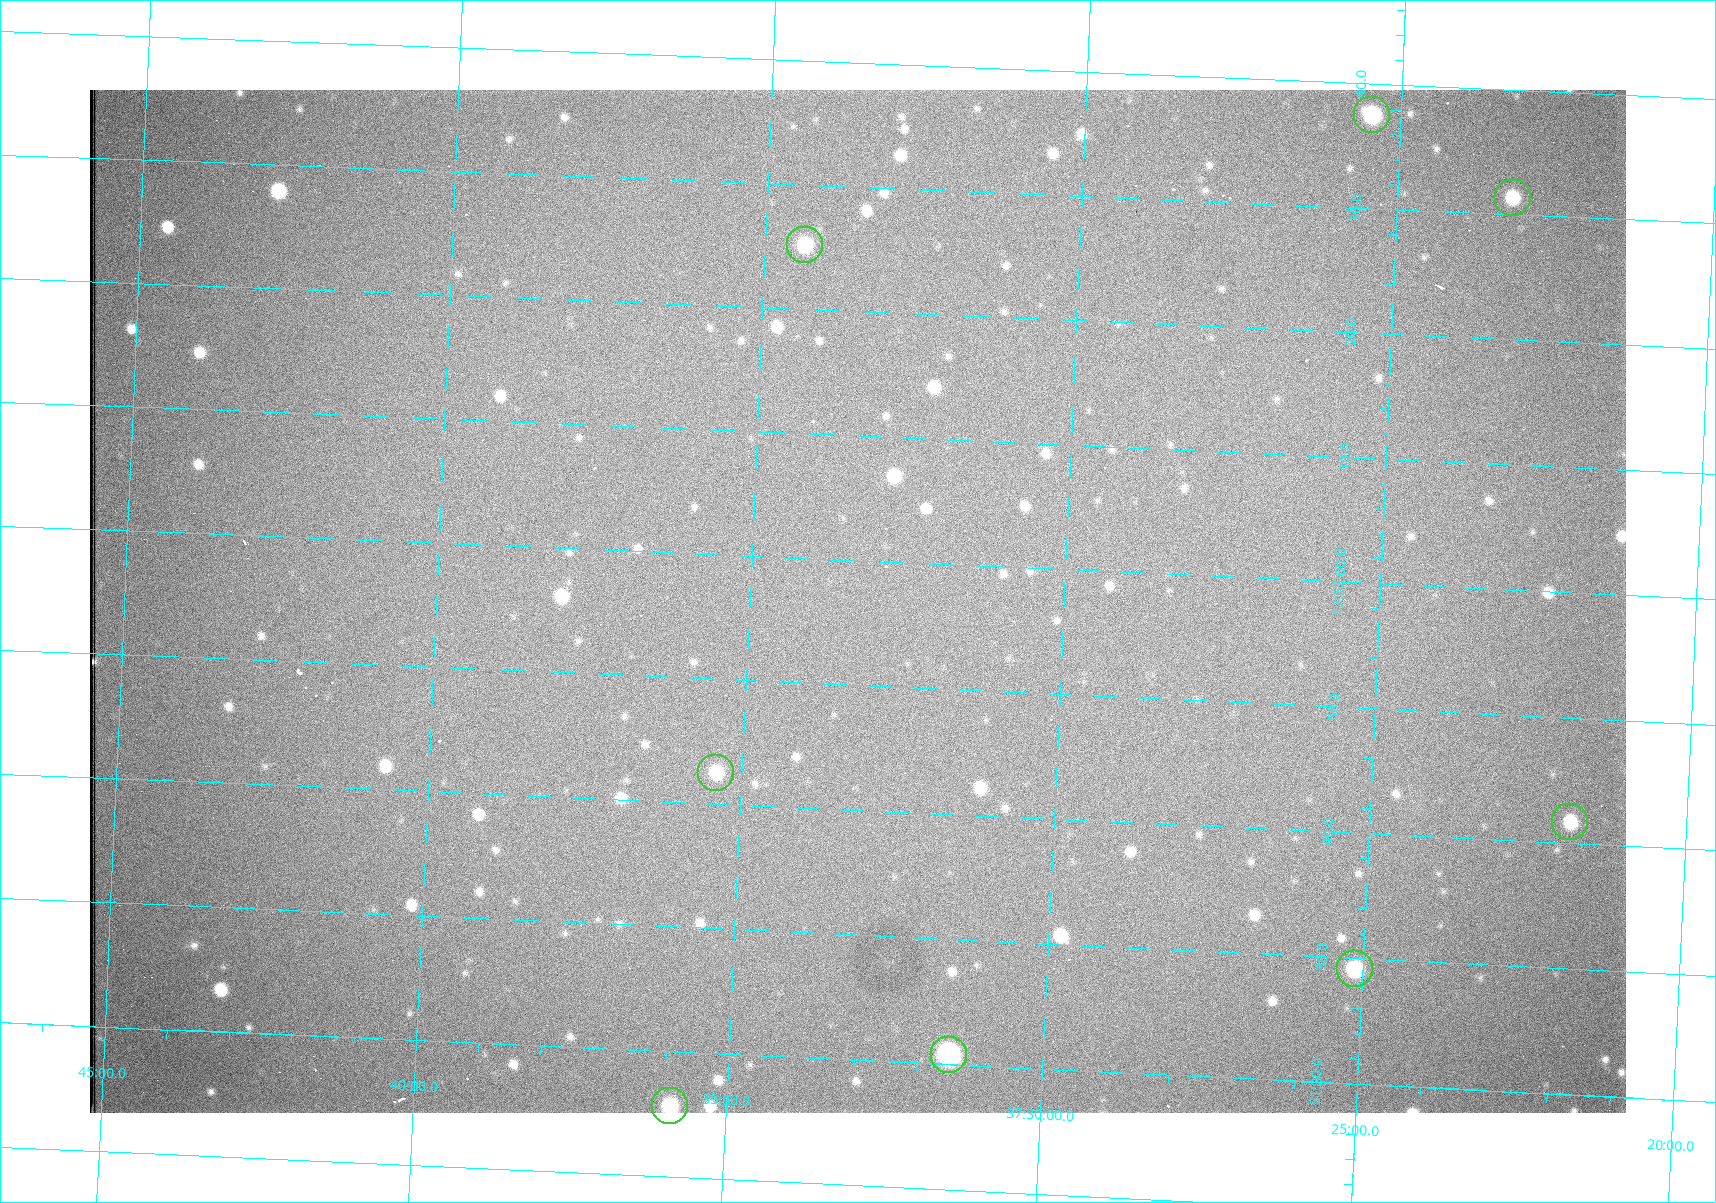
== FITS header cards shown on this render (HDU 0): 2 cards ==
NAXIS1  =                 1536 /fastest changing axis
NAXIS2  =                 1023 /next to fastest changing axis

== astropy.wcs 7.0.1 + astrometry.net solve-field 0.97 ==
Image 1536 x 1023 px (HDU 0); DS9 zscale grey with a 90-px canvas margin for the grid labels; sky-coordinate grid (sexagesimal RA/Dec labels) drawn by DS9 from the SOLVED WCS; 8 Tycho-2 reference stars matched to detected sources circled (green)
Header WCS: RA---TAN/DEC--TAN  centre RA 17:51:57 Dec +37:33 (267.99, +37.55 deg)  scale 0.958 arcsec/px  FOV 24.5' x 16.3'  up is +87 deg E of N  parity flipped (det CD > 0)
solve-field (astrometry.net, Tycho-2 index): VERIFIED the header's WCS against the Tycho-2 star catalogue (8 matches, 0 conflicts) and refined it, rather than solving blind
Solved WCS: RA---TAN-SIP/DEC--TAN-SIP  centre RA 17:51:57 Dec +37:33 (267.99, +37.55 deg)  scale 0.956 arcsec/px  FOV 24.5' x 16.3'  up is +87 deg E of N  parity flipped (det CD > 0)
The solver's refit moves the header's centre by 0.71 arcsec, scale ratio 0.998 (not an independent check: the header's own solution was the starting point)
Tycho-2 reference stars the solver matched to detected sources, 8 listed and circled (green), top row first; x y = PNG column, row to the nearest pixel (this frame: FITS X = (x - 90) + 1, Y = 1023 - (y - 90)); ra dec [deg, ICRS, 3 dp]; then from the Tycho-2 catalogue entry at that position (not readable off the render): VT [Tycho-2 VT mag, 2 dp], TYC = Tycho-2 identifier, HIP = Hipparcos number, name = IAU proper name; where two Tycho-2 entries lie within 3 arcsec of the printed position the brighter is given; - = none
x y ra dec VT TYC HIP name
1372 115 268.156 +37.424 11.25 2620-712-1 - -
1513 198 268.131 +37.386 12.62 2620-526-1 - -
805 245 268.105 +37.573 11.82 3089-995-1 - -
716 773 267.927 +37.590 11.84 3089-1137-1 - -
1570 822 267.924 +37.364 11.94 2620-391-1 - -
1355 969 267.871 +37.419 11.35 2620-812-1 - -
949 1055 267.836 +37.525 9.96 3089-889-1 - -
670 1106 267.815 +37.598 11.54 3089-1081-1 - -